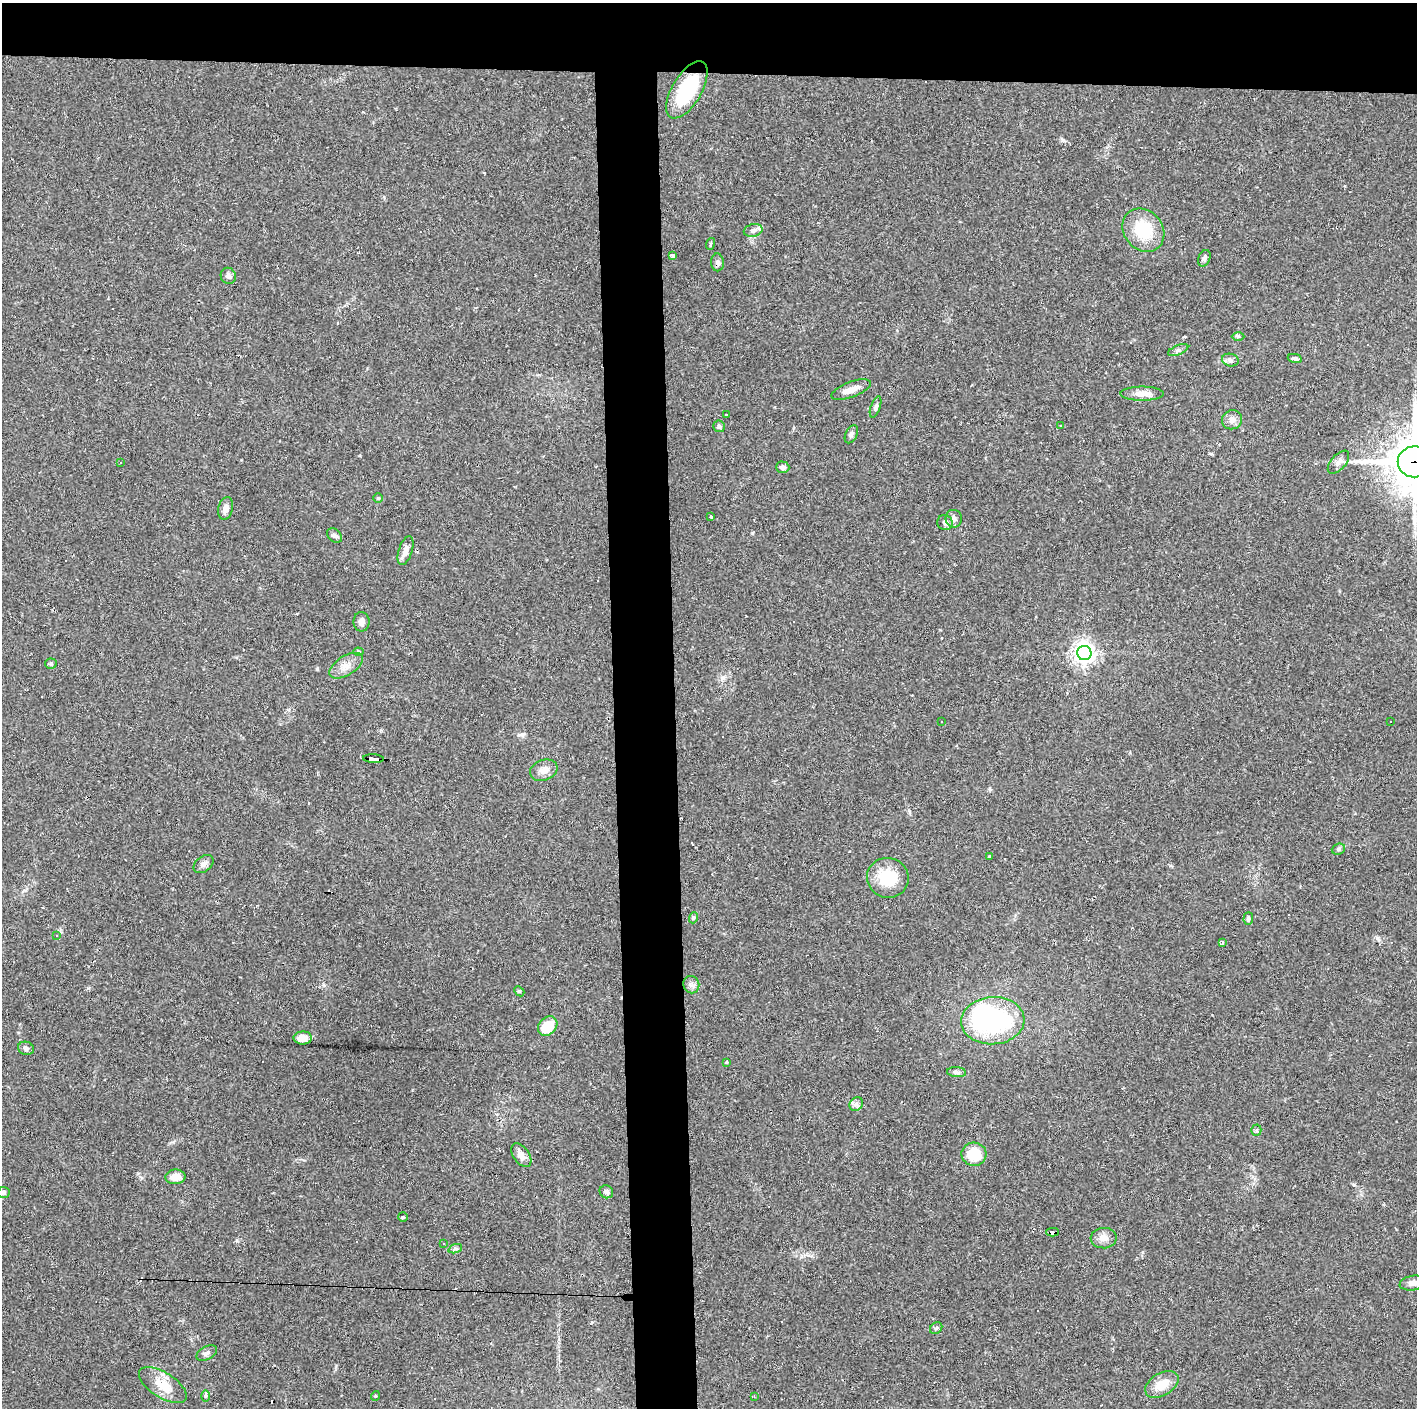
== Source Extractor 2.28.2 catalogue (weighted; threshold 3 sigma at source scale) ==
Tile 2 of 3 x 3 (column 2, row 1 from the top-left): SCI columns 1415-2829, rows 2813-4218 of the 4243 x 4220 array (HDU 1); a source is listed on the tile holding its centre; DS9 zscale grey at full resolution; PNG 1419 x 1410 px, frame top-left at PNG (2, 3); each listed source drawn as its Kron ellipse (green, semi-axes under 4 px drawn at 4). Shown black and unused: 9% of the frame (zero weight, under 2 of 3 exposures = <1% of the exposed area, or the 3 px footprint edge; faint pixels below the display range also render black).
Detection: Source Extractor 2.28.2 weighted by HDU 2 'WHT'; one run over the whole footprint, this tile lists its part. Background 0.0866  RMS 0.0065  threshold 0.0292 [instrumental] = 3 sigma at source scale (4.5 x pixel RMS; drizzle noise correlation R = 1.50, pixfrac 1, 0.05/0.05 arcsec/px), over >= 5 px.
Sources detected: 96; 1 inside a brighter object's white glare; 18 cosmic-ray / hot-pixel residue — neither listed nor drawn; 1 inside a brighter listed object's ellipse — not listed separately; the other 76 listed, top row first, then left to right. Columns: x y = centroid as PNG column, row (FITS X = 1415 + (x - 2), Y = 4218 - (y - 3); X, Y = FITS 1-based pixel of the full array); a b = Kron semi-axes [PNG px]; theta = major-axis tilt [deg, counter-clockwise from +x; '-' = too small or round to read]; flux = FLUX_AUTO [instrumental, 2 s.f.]
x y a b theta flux
687 90 32 15 59 39
753 230 9 6 13 2.3
1143 230 23 19 -49 26
710 244 6 3 70 0.7
672 255 4 3 - 3.5
1204 258 9 5 68 1.6
717 262 9 6 -87 2.1
228 276 8 7 - 2.4
1238 336 6 4 0 1
1178 350 11 4 22 1.7
1295 358 7 4 -11 1.6
1230 360 8 6 -15 2
851 390 21 7 20 6.6
1142 394 21 7 0 5.9
876 407 11 4 70 1.6
727 415 3 3 - 1.5
1232 420 10 9 - 3.5
719 426 6 6 - 1.6
1061 426 3 3 - 2.6
851 434 9 5 64 1.7
1338 462 14 7 49 3.2
1415 462 17 15 -1 2500
120 463 3 3 - 3
783 467 7 6 - 2.3
378 498 5 4 - 0.71
226 508 11 7 76 3.5
711 517 3 3 - 2
954 519 9 8 - 2.7
945 523 7 7 - 2.5
335 536 8 6 -43 1.7
405 551 15 7 73 4.5
361 622 10 8 -89 3
358 652 5 4 - 1.2
1084 653 7 7 - 410
51 664 5 5 - 0.87
346 666 18 9 32 6.2
1391 721 3 3 - 12
942 722 3 3 - 1.3
374 759 10 3 -2 78
544 770 14 10 20 4.8
1338 849 7 5 21 1.3
990 857 4 3 - 14
204 864 11 7 38 2.8
888 878 21 20 - 21
693 918 5 3 - 0.84
1248 919 6 5 - 1.3
56 936 3 3 - 1.7
1222 943 4 3 - 1.9
691 985 9 8 - 2.5
519 991 6 4 -42 0.82
993 1021 32 23 4 96
548 1026 11 8 47 15
303 1038 9 6 0 7.2
26 1048 8 6 -18 1.9
726 1062 3 3 - 0.85
956 1072 9 5 -5 1.9
856 1104 7 6 - 1.9
1256 1130 5 5 - 0.99
974 1154 12 11 - 18
521 1155 13 8 -55 4.2
175 1177 10 7 4 6.7
3 1192 6 5 - 2.2
606 1192 7 6 - 1.9
403 1217 5 5 - 0.75
1053 1232 6 3 -1 38
1104 1238 13 10 3 4.4
444 1243 3 2 - 0.43
455 1249 7 4 18 1.4
1413 1283 13 7 10 3.7
936 1328 7 5 44 1.2
207 1353 11 6 29 2.2
1162 1384 18 11 30 10
163 1385 27 12 -32 13
206 1396 6 4 90 0.84
375 1396 5 3 - 0.56
754 1397 3 2 - 0.83
Overlapping masked pixels (flux is a lower limit): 4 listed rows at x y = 717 262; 1415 462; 374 759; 1053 1232
Isophote crosses this tile's border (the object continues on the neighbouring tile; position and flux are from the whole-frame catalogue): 3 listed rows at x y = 1415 462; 3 1192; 1413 1283
Unlisted compact peaks at least as high as the median listed source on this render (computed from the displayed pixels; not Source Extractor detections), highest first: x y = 1063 140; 1377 938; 317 669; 752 533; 1354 1184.